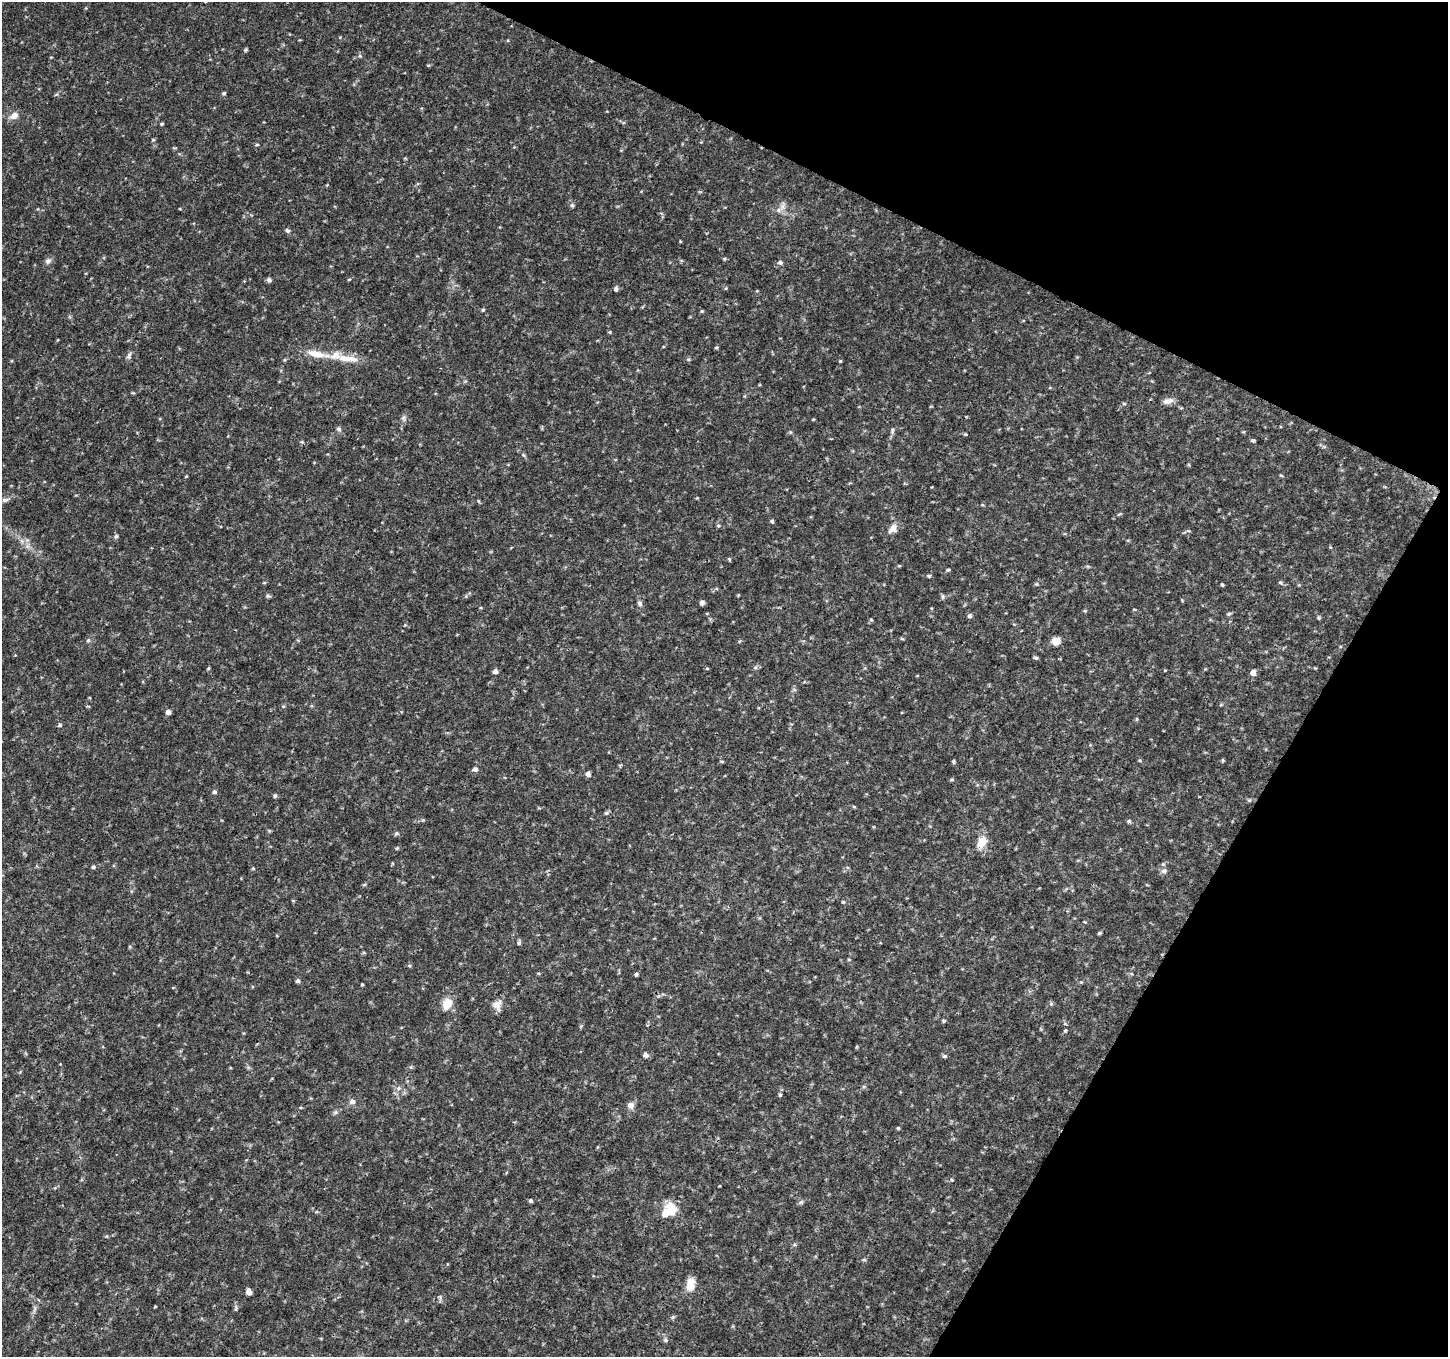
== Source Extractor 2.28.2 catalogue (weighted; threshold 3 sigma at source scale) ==
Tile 8 of 4 x 4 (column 4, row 2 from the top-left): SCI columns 4342-5787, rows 2913-4267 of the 5799 x 5891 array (HDU 1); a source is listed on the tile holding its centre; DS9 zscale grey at full resolution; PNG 1450 x 1359 px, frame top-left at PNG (2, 2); no overlay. Shown black and unused: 24% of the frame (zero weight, under 3 of 4 exposures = <1% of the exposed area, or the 3 px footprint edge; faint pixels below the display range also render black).
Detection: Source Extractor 2.28.2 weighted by HDU 2 'WHT'; one run over the whole footprint, this tile lists its part. Background 0.0333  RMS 0.0037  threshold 0.0164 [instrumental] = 3 sigma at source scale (4.5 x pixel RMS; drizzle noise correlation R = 1.50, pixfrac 1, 0.0396/0.0396 arcsec/px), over >= 5 px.
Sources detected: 112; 1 inside a brighter object's white glare — not listed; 3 inside a brighter listed object's ellipse — not listed separately; the other 108 listed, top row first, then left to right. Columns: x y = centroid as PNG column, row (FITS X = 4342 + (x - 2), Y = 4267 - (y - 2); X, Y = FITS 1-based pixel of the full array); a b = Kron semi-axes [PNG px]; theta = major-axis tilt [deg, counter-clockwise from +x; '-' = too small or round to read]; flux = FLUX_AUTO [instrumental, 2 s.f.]
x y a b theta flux
246 50 5 4 - 0.5
360 56 5 4 - 0.46
428 65 5 3 - 0.33
224 93 5 4 - 0.57
14 116 10 8 27 2.6
162 124 4 3 - 0.47
257 145 5 3 - 0.37
572 205 6 5 - 0.63
783 206 10 5 90 1.4
288 231 6 5 - 0.8
724 259 5 3 - 0.37
48 261 9 7 39 1.2
780 262 6 5 - 0.92
349 279 5 3 - 0.32
269 280 5 5 - 1.1
616 289 6 5 - 0.88
483 310 5 4 - 0.43
702 311 4 4 - 0.38
609 332 5 4 - 0.38
716 348 5 3 - 0.41
316 354 28 9 -13 5.5
129 356 10 6 69 1.1
344 358 22 9 -8 5.1
688 359 6 3 -18 0.41
840 361 5 4 - 0.36
1168 401 14 7 14 2.1
1124 404 6 4 -1 0.44
403 418 6 6 - 0.88
339 429 7 6 - 0.88
892 431 10 4 85 0.83
965 434 4 4 - 0.37
1253 440 5 4 - 0.53
524 455 6 4 -69 0.51
1281 475 5 3 - 0.35
186 476 4 3 - 0.3
5 500 10 5 10 1.1
772 521 5 4 - 0.61
718 526 5 3 - 0.43
893 529 14 10 46 2.8
116 536 6 5 - 0.81
729 559 5 4 - 0.42
948 570 4 4 - 0.52
929 576 5 4 - 0.57
1280 582 6 3 -19 0.47
1036 584 5 4 - 0.43
1222 585 4 3 - 0.42
268 596 5 5 - 0.6
943 596 8 4 -89 0.57
640 603 7 6 - 0.95
702 603 5 5 - 0.97
1229 614 6 4 2 0.49
970 616 5 5 - 0.8
1318 618 6 4 -90 0.44
871 620 5 4 - 0.42
88 640 5 5 - 0.57
1056 641 9 8 - 3.2
1036 658 6 4 -5 0.56
755 668 7 4 1 0.65
495 671 5 5 - 1.3
1253 672 7 6 - 1.6
168 712 5 5 - 1.5
60 725 6 5 - 0.68
1223 760 6 4 -89 0.4
954 761 7 3 -81 0.44
475 769 6 6 - 1.1
588 774 6 5 - 1.2
952 779 5 4 - 0.45
214 792 5 5 - 0.78
275 796 5 4 - 0.63
606 813 6 5 - 0.65
1129 821 6 5 - 0.65
269 831 5 4 - 0.43
396 833 6 5 - 0.59
982 842 19 12 61 4.4
1163 864 5 5 - 0.47
93 867 5 4 - 0.6
253 868 5 4 - 0.38
1164 871 7 6 - 0.97
364 885 6 3 19 0.42
843 902 5 4 - 0.41
1099 933 5 3 - 0.49
519 943 6 5 - 0.65
849 959 5 3 - 0.35
636 974 5 4 - 0.6
298 981 5 5 - 0.75
362 984 3 3 - 0.36
447 1004 15 11 62 4.5
1051 1004 5 5 - 0.52
497 1005 12 10 -89 2.8
944 1021 5 4 - 0.48
1065 1030 4 4 - 0.4
646 1055 7 5 -35 1.1
944 1056 7 5 -14 0.63
398 1088 7 5 47 1
780 1095 5 4 - 0.45
352 1102 8 6 -4 1.3
631 1105 9 8 - 1.7
898 1128 4 4 - 0.46
952 1180 5 4 - 0.47
530 1201 4 4 - 0.6
801 1202 7 5 41 0.72
670 1211 21 10 19 6.2
864 1260 6 4 0 0.47
691 1284 14 8 83 5.3
249 1292 6 5 - 1.7
236 1308 8 4 77 0.67
673 1317 5 5 - 0.55
666 1340 6 5 - 0.63